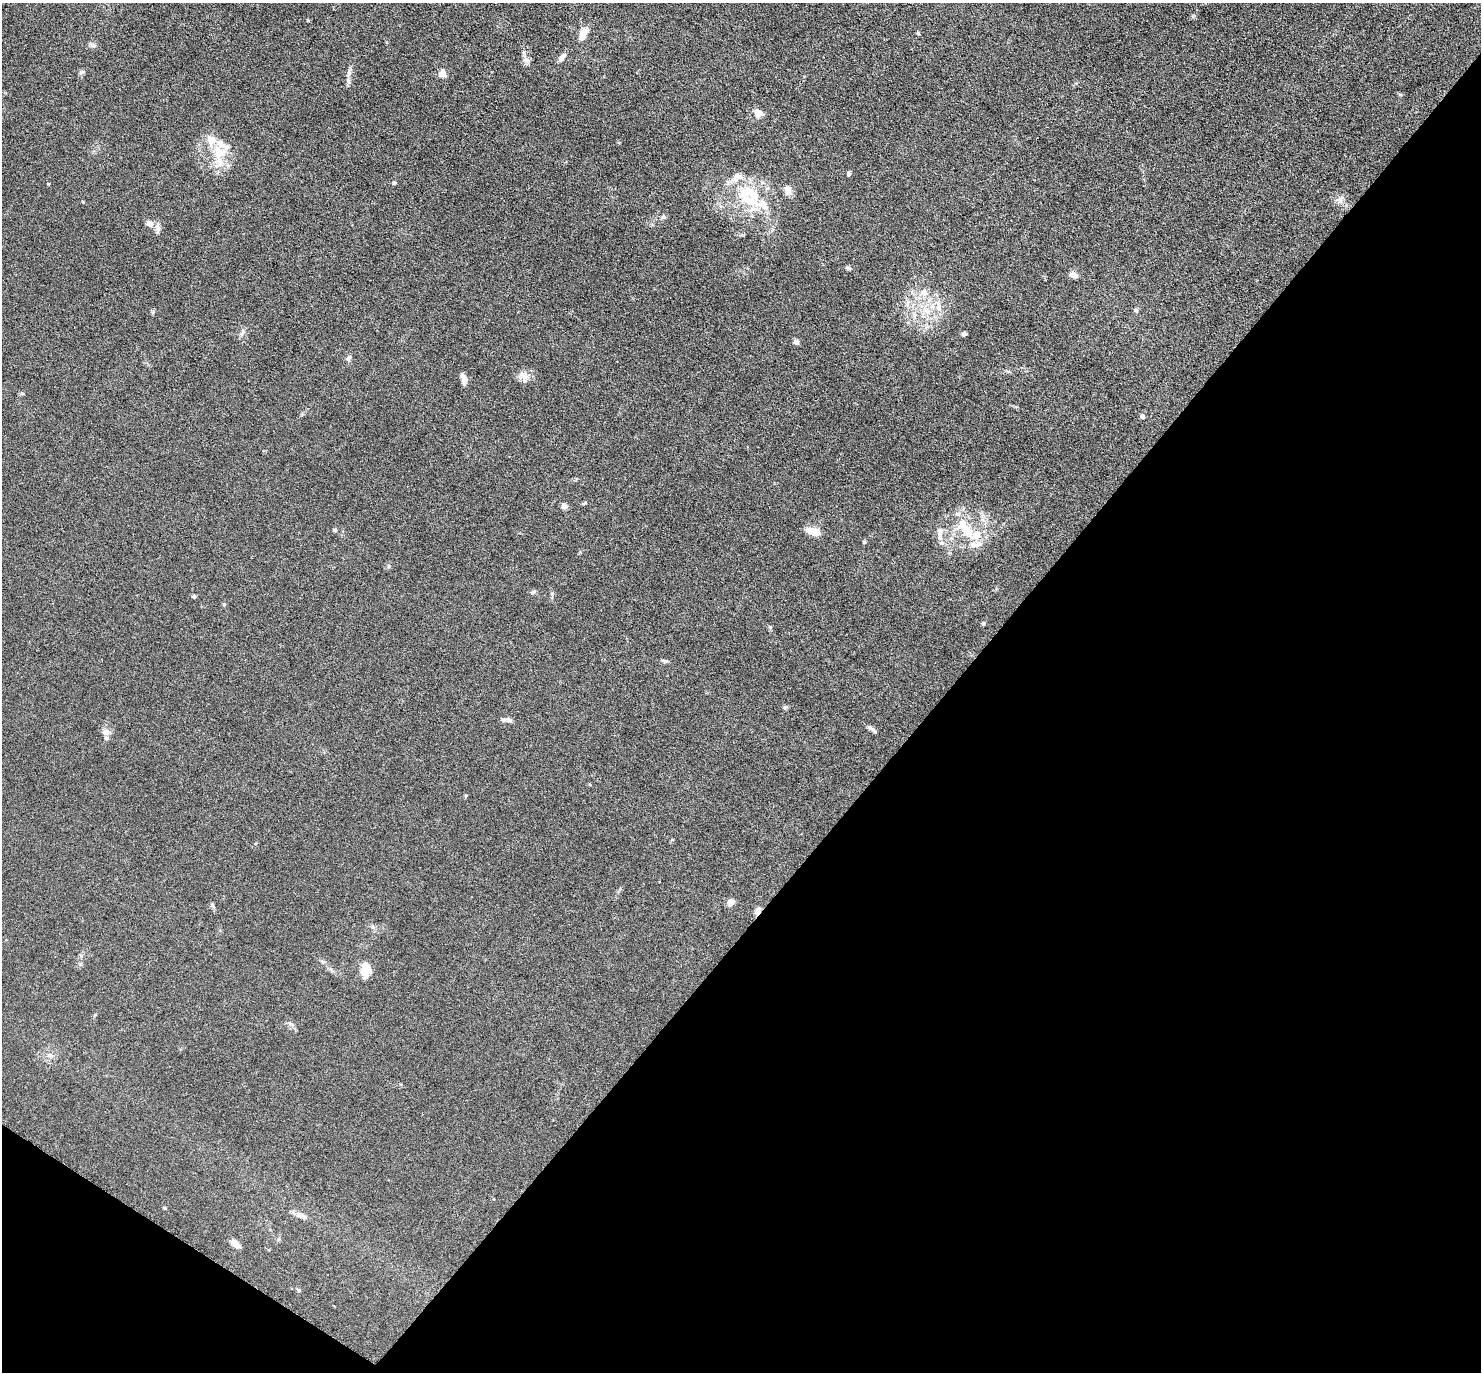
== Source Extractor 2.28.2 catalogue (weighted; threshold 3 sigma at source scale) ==
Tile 15 of 4 x 4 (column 3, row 4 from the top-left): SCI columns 3002-4480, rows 447-1816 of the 6087 x 6078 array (HDU 1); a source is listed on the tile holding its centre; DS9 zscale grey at full resolution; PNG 1483 x 1374 px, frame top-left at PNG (2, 3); no overlay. Shown black and unused: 38% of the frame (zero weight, under 3 of 6 exposures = <1% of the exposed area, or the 3 px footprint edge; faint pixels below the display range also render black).
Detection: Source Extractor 2.28.2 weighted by HDU 2 'WHT'; one run over the whole footprint, this tile lists its part. Background 0.0333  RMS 0.0038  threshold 0.0155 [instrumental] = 3 sigma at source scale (4.09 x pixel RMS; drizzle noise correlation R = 1.36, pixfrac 0.8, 0.05/0.05 arcsec/px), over >= 5 px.
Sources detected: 70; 13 inside a brighter listed object's ellipse — not listed separately; the other 57 listed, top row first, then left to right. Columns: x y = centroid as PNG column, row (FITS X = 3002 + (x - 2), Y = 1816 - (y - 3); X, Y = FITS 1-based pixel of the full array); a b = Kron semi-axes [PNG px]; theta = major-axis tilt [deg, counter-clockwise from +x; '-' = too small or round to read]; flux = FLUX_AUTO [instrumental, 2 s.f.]
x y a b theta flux
918 33 4 4 - 0.44
583 34 16 8 63 3.7
93 45 9 5 -28 0.88
562 57 13 6 52 1.5
526 60 9 5 -35 1.1
82 72 8 5 27 0.74
349 74 13 5 76 1.6
442 74 10 9 - 2
1400 95 6 4 -2 0.42
758 113 10 8 -24 2.7
220 152 22 15 8 8.3
849 174 5 4 - 0.67
738 177 17 11 21 3.6
394 183 5 4 - 0.59
788 190 14 9 -69 2.2
1340 199 12 6 61 1.5
748 200 34 13 -22 11
663 217 7 4 18 0.59
150 224 10 9 - 1.8
848 268 6 5 - 0.64
1073 275 11 6 -19 1.6
924 292 12 9 -62 2.7
939 306 21 6 -76 2.8
1136 310 6 5 - 0.73
925 311 8 5 -1 1.3
914 314 8 4 -90 0.99
242 333 9 5 64 0.95
964 334 5 4 - 0.78
796 342 8 6 -31 0.83
349 358 9 5 50 0.75
525 377 18 8 -84 2.2
464 381 11 7 -77 1.5
1143 416 5 5 - 1
564 506 5 4 - 3.5
966 529 33 13 -53 10
335 530 5 4 - 0.44
812 531 15 8 -25 4.1
940 537 12 8 71 2.1
864 542 5 4 - 0.38
389 566 6 4 90 0.46
533 592 7 4 16 0.77
194 597 5 4 - 0.56
983 624 5 4 - 0.5
665 661 9 4 -14 0.66
785 707 7 5 30 0.55
509 720 10 5 -33 0.91
872 729 15 5 -39 1.2
106 732 13 7 -11 1.5
730 902 8 6 43 2.2
757 911 10 6 67 1.6
366 970 21 11 -89 5.1
291 1024 8 4 -44 0.81
49 1055 8 6 1 1.1
164 1208 5 3 - 0.39
301 1216 15 7 -21 2
236 1244 11 6 -42 2.6
299 1290 5 5 - 0.45
Overlapping masked pixels (flux is a lower limit): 1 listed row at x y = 757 911
Unlisted compact peaks at least as high as the median listed source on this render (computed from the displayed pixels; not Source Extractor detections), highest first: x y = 308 20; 770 627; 48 184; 224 604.